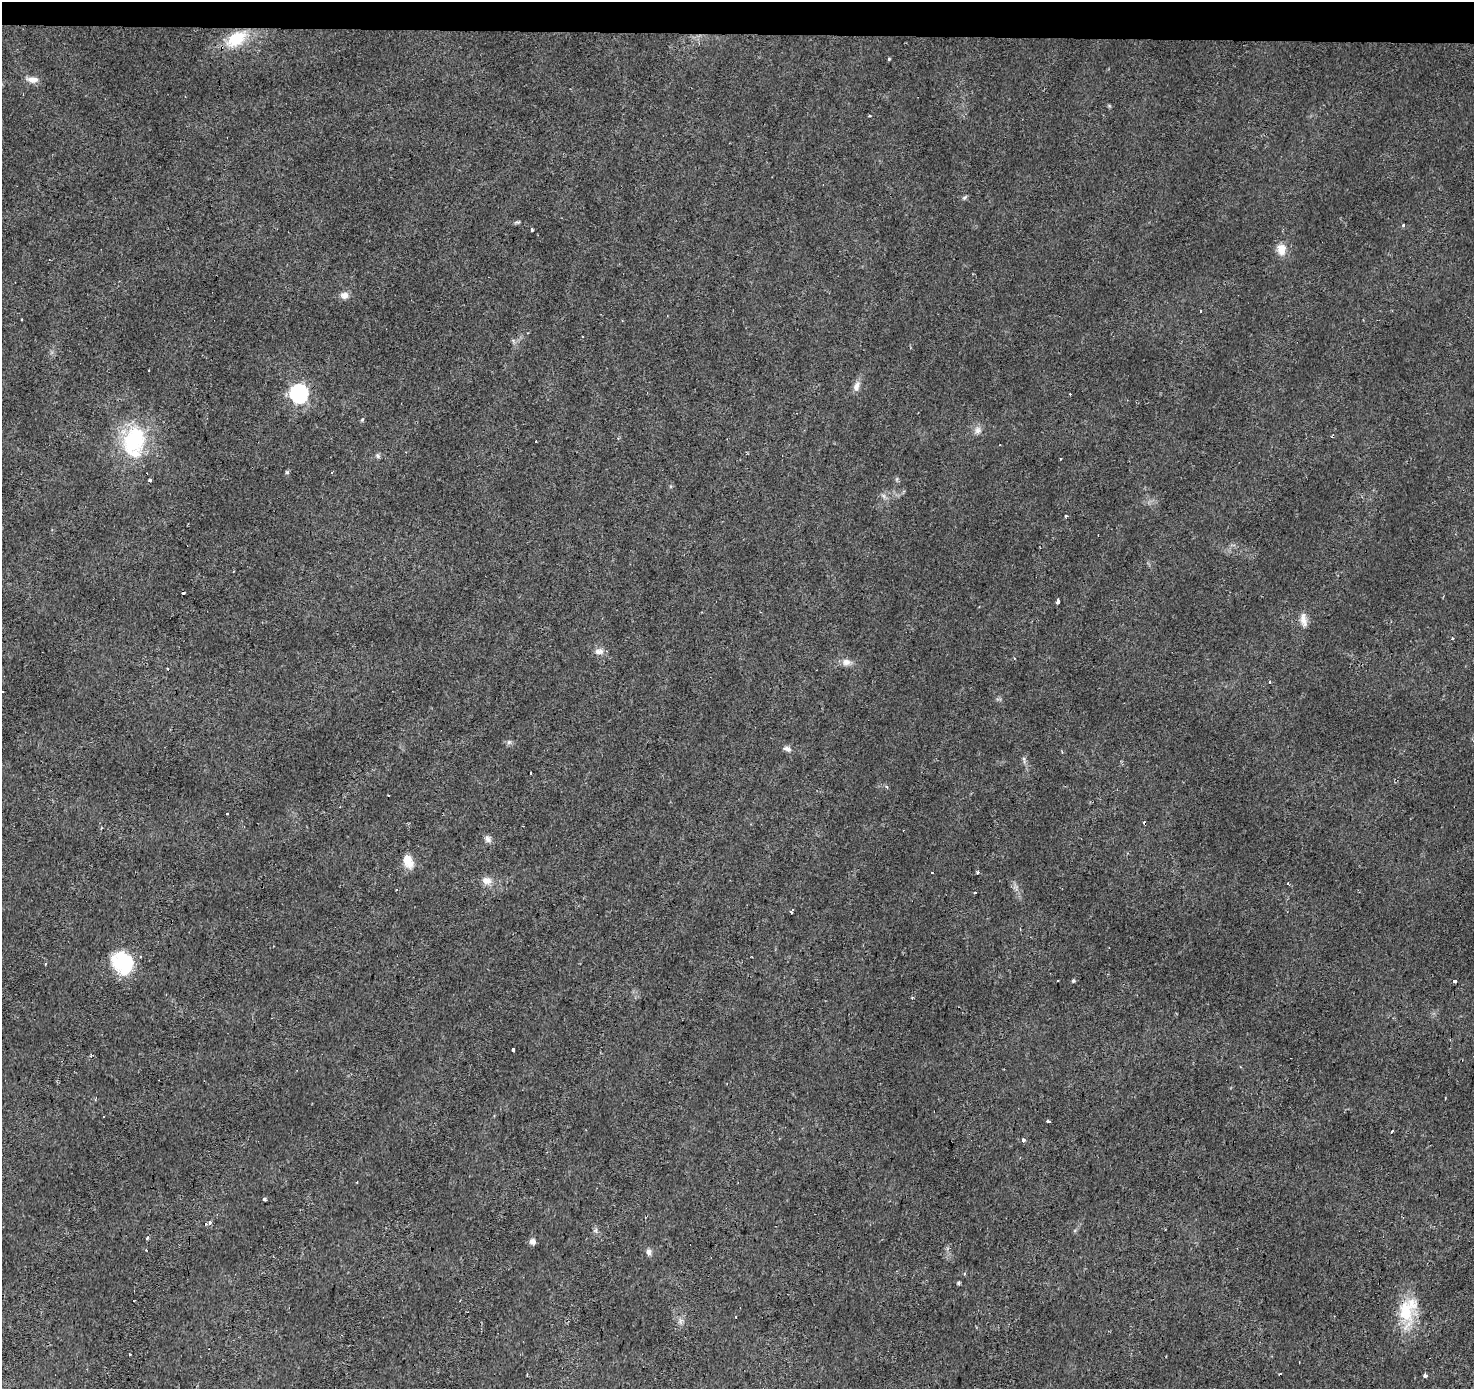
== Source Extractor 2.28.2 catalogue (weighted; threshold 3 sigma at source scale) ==
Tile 2 of 3 x 3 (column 2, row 1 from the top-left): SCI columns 1476-2947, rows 3048-4434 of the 4418 x 4659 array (HDU 1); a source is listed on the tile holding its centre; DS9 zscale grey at full resolution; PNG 1476 x 1391 px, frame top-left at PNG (2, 2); no overlay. Shown black and unused: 2% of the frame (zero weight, under 2 of 3 exposures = <1% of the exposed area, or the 3 px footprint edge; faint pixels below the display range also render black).
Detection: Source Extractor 2.28.2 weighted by HDU 2 'WHT'; one run over the whole footprint, this tile lists its part. Background 0.0215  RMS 0.0033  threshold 0.015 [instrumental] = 3 sigma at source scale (4.5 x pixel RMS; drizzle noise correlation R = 1.50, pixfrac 1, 0.0396/0.0396 arcsec/px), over >= 5 px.
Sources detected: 85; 22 cosmic-ray / hot-pixel residue — not listed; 2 inside a brighter listed object's ellipse — not listed separately; the other 61 listed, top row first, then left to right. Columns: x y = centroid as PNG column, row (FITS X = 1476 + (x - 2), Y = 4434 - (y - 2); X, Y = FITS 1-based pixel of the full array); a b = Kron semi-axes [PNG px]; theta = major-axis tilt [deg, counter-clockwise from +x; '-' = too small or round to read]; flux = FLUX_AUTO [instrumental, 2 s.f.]
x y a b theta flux
236 38 23 14 30 11
889 59 3 3 - 0.38
32 80 15 7 -3 2.3
965 197 8 4 45 0.56
517 222 10 4 5 0.59
1404 225 3 3 - 0.94
531 229 3 3 - 3.7
1281 249 13 9 -85 3.9
344 295 11 9 11 1.9
1200 311 3 3 - 1.1
21 319 3 3 - 0.93
856 387 13 8 70 1.9
299 393 8 7 - 100
362 420 5 4 - 0.4
978 430 10 10 - 1.8
134 440 39 28 68 26
378 456 7 6 - 0.72
287 472 5 5 - 0.45
150 480 3 3 - 1.2
1065 516 3 3 - 0.9
1058 601 4 3 - 2.7
1303 621 16 9 -70 2.5
1452 638 3 3 - 0.77
598 651 9 7 -44 1.5
1014 658 4 3 - 0.24
846 662 12 10 8 2.1
1270 682 3 3 - 0.56
2 692 3 3 - 0.97
509 742 7 4 1 0.72
787 749 10 6 -27 1.2
1062 751 4 3 - 0.42
1024 760 11 3 -81 0.73
530 773 3 3 - 1.6
887 787 5 4 - 0.5
388 795 3 2 - 0.56
227 814 3 2 - 0.34
488 839 10 7 -48 1.3
408 861 17 11 -67 4.1
977 873 4 3 - 3.6
486 881 13 9 -17 2.6
396 890 3 2 - 0.47
792 911 5 3 - 1.3
123 962 26 21 -53 18
1057 980 3 2 - 0.29
1073 981 5 4 - 0.51
1455 981 4 3 - 1.8
513 1050 3 3 - 3.9
1048 1121 4 3 - 1.3
1392 1131 3 2 - 0.81
1023 1140 5 5 - 0.61
265 1200 3 3 - 1.1
209 1222 5 4 - 1.2
596 1230 7 4 72 0.63
148 1238 4 3 - 1.4
533 1241 5 5 - 1.9
649 1252 8 6 -74 1.3
959 1283 4 3 - 1.3
1406 1311 43 19 -84 14
736 1317 3 2 - 0.7
680 1321 7 4 72 0.92
1425 1375 4 3 - 2.7
Overlapping masked pixels (flux is a lower limit): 1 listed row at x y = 1406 1311
Isophote crosses this tile's border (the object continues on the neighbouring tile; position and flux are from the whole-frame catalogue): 1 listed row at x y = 2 692